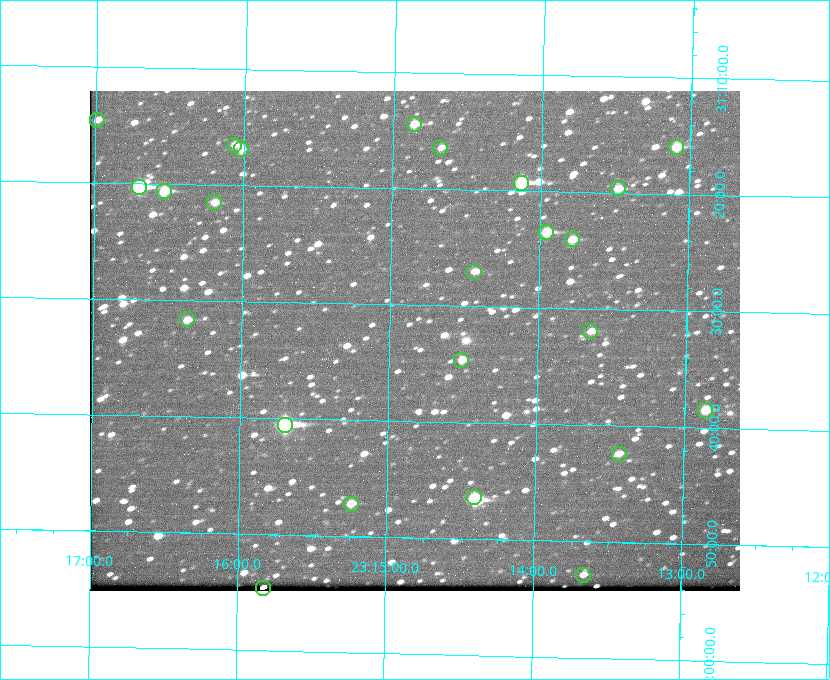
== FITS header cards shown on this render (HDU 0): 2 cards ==
NAXIS1  =                  650 / Width of table row in bytes
NAXIS2  =                  500 / Number of rows in table

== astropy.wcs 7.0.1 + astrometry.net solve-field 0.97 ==
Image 650 x 500 px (HDU 0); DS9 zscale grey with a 90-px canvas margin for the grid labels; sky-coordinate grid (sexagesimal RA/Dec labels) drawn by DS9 from the SOLVED WCS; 24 Tycho-2 reference stars matched to detected sources circled (green)
Header WCS: none
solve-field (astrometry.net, Tycho-2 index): SOLVED blind (the file carries no WCS)
Solved WCS: RA---TAN-SIP/DEC--TAN-SIP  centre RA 23:14:50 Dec +31:33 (348.71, +31.55 deg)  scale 5.17 arcsec/px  FOV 56.0' x 43.0'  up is +179 deg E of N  parity flipped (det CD > 0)
(file carries no celestial WCS; the grid is the blind solution)
Tycho-2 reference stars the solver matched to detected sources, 24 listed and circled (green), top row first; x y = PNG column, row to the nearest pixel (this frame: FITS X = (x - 94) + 1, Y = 500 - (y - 91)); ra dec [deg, ICRS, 3 dp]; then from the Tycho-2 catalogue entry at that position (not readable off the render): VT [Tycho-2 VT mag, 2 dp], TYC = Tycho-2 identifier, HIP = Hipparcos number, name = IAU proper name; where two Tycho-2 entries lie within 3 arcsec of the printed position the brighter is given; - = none
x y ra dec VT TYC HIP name
101 120 349.247 +31.243 11.65 2752-184-1 - -
418 124 348.716 +31.241 10.71 2751-1879-1 - -
238 145 349.017 +31.275 11.37 2752-138-1 - -
680 147 348.274 +31.265 10.04 2751-1349-1 - -
444 148 348.670 +31.274 11.52 2751-699-1 - -
245 149 349.005 +31.281 11.69 2752-129-1 - -
525 183 348.533 +31.321 8.95 2751-241-1 - -
143 187 349.176 +31.338 8.87 2752-38-1 - -
622 188 348.371 +31.327 10.64 2751-1121-1 - -
168 191 349.134 +31.344 10.32 2752-30-1 - -
218 202 349.049 +31.358 11.45 2752-14-1 - -
550 232 348.489 +31.392 10.19 2751-871-1 - -
576 239 348.446 +31.401 10.83 2751-661-1 - -
478 272 348.609 +31.450 11.66 2751-603-1 - -
191 319 349.092 +31.527 11.51 2752-227-1 - -
594 331 348.411 +31.532 11.57 2751-1753-1 - -
465 360 348.628 +31.577 11.53 2751-2055-1 - -
709 410 348.216 +31.641 10.50 2751-2059-1 - -
289 425 348.924 +31.676 7.66 2752-472-1 114838 -
623 454 348.359 +31.706 12.06 2751-1215-1 - -
478 497 348.603 +31.774 10.34 2751-877-1 - -
355 504 348.810 +31.787 10.96 2752-75-1 - -
587 575 348.416 +31.882 12.05 2755-227-1 - -
267 588 348.957 +31.910 11.45 2756-107-1 - -